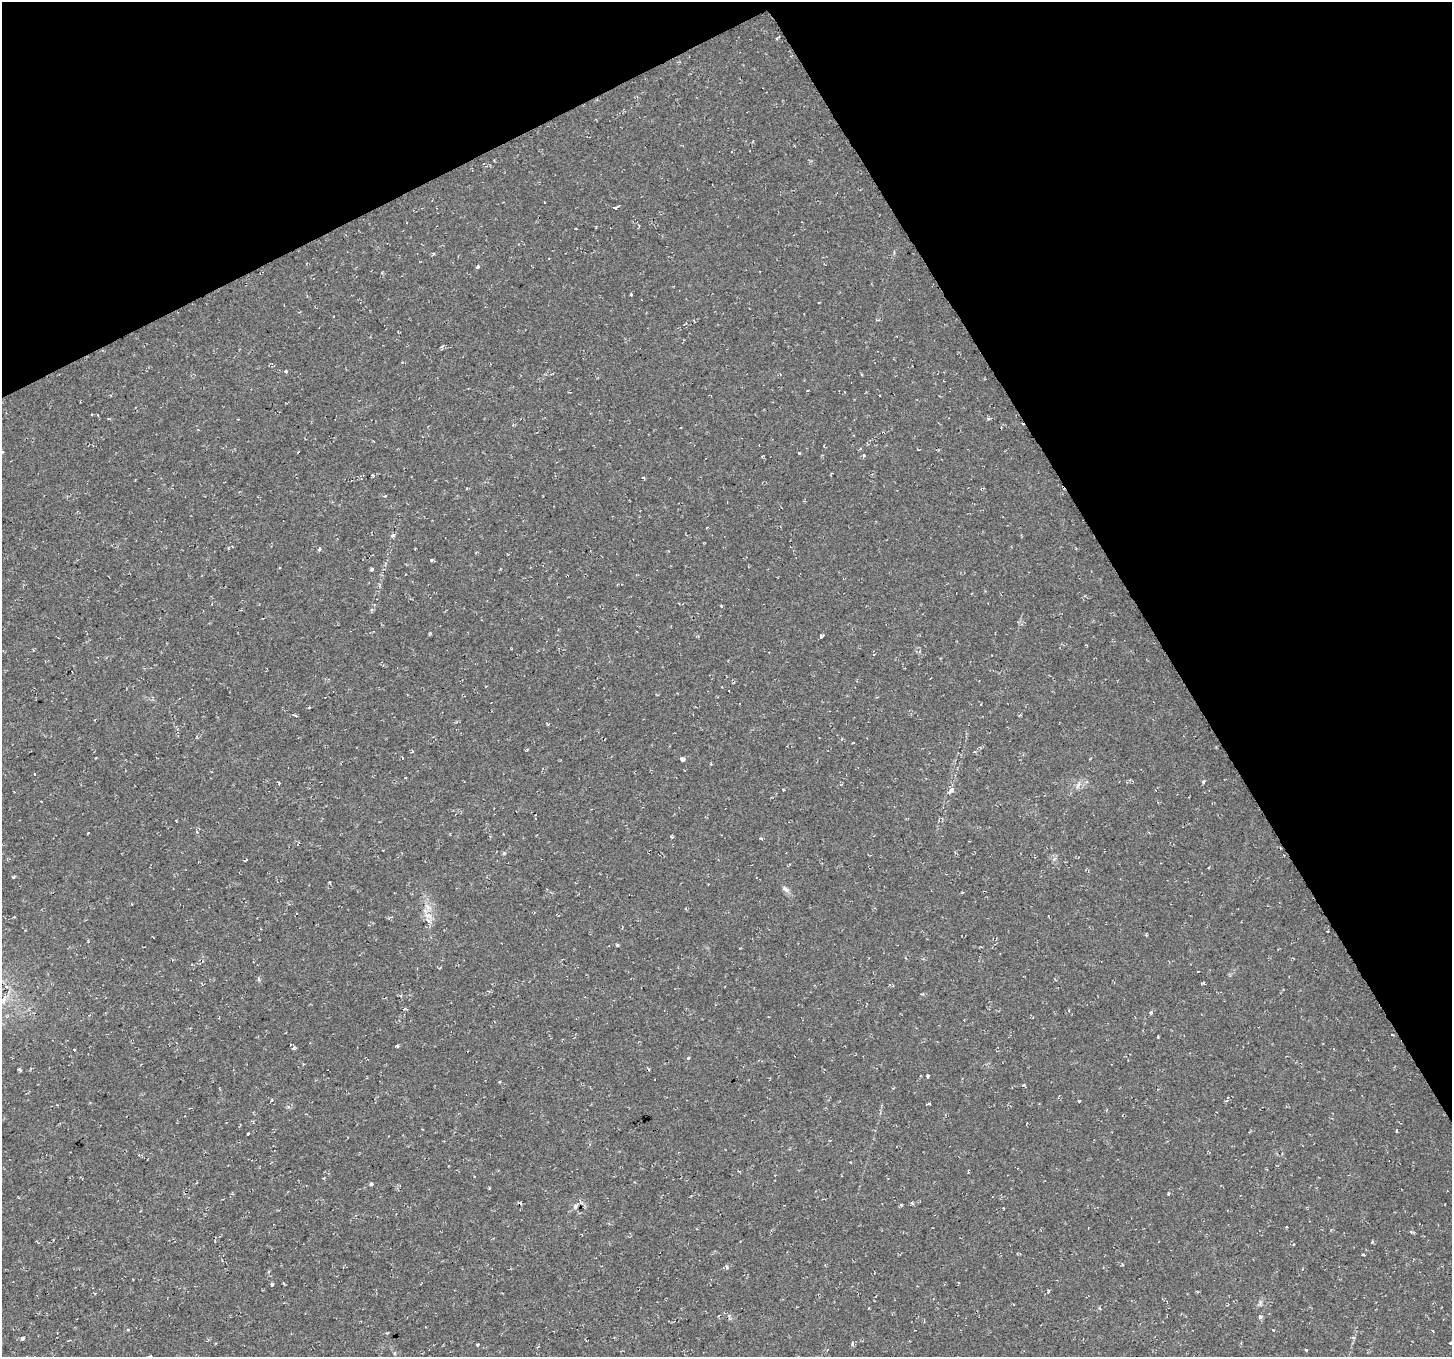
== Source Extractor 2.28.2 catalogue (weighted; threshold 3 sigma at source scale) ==
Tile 3 of 4 x 4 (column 3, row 1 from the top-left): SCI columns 2902-4351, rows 4170-5524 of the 5801 x 5689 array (HDU 1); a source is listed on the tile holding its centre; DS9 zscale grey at full resolution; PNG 1454 x 1359 px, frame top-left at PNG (2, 2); no overlay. Shown black and unused: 27% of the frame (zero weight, under 2 of 3 exposures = <1% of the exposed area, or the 3 px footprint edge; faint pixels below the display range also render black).
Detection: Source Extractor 2.28.2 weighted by HDU 2 'WHT'; one run over the whole footprint, this tile lists its part. Background 0.0286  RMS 0.0084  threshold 0.0376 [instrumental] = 3 sigma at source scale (4.5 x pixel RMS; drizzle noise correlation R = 1.50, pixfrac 1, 0.0396/0.0396 arcsec/px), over >= 5 px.
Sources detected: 89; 5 cosmic-ray / hot-pixel residue — not listed; the other 84 listed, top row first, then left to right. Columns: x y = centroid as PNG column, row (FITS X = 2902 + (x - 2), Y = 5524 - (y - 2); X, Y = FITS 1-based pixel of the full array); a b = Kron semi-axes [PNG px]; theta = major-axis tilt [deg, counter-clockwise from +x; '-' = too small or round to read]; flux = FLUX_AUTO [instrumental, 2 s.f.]
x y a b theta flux
778 38 6 2 41 0.85
544 202 2 2 - 0.67
616 207 6 3 31 3.4
433 253 4 3 - 0.82
549 258 3 2 - 0.67
477 267 4 3 - 1.8
631 295 3 3 - 3.9
286 371 3 3 - 6.9
807 390 3 3 - 1.6
989 419 5 3 - 1.1
2 452 4 4 - 1.1
799 453 3 3 - 2.7
864 455 4 3 - 3.5
982 489 4 3 - 5.4
385 496 4 3 - 0.83
393 535 6 5 - 1.9
320 550 3 3 - 5.8
431 560 3 3 - 2.2
372 569 4 3 - 1.7
721 606 3 3 - 0.88
821 637 4 3 - 9.5
33 650 4 3 - 0.72
873 654 3 3 - 1.5
729 691 2 2 - 0.6
309 707 3 2 - 0.74
683 759 4 3 - 16
1203 782 4 4 - 1.2
1078 785 12 3 70 2.1
784 790 3 3 - 1.7
951 790 11 5 52 3.5
14 792 2 2 - 0.57
88 833 3 2 - 0.9
504 853 5 4 - 1
785 889 11 6 -32 2.9
962 892 4 2 - 0.55
428 907 13 6 -50 5.4
428 916 13 6 -15 4.9
1146 933 4 3 - 0.87
88 941 5 3 - 0.77
617 945 4 4 - 0.99
1202 983 5 3 - 0.97
6 986 6 3 -22 1.4
3 1000 12 8 66 6.4
1151 1012 4 3 - 2.6
1392 1035 3 2 - 0.66
1158 1037 3 2 - 0.94
397 1045 3 3 - 2.8
294 1048 3 3 - 3.3
74 1050 3 3 - 3.5
688 1058 3 3 - 7.2
928 1076 4 3 - 4.3
500 1082 3 3 - 0.75
1226 1100 5 3 - 1.2
1079 1101 3 3 - 2.9
929 1104 5 3 - 0.94
1396 1131 3 2 - 1.4
248 1134 3 3 - 4.1
850 1162 3 2 - 0.58
968 1171 5 2 - 0.74
474 1176 3 3 - 7.9
371 1184 4 3 - 5.6
1169 1194 3 3 - 3.1
901 1205 4 3 - 0.94
575 1206 8 6 74 2.5
1003 1208 3 2 - 0.66
1286 1227 3 2 - 0.66
1410 1231 4 3 - 2.1
1372 1242 4 3 - 0.8
1293 1244 3 3 - 1.1
727 1268 5 4 - 1.5
958 1282 3 2 - 0.77
272 1284 4 3 - 3
1048 1291 4 2 - 0.91
1260 1303 8 5 77 2
1100 1308 3 3 - 2.2
1260 1317 6 4 -82 1.9
1273 1330 3 3 - 2.9
22 1338 4 3 - 6.3
69 1340 3 2 - 0.83
1450 1343 2 2 - 0.84
852 1344 5 4 - 1.5
537 1347 4 3 - 0.89
827 1350 4 4 - 0.89
151 1356 3 3 - 1.6
Overlapping masked pixels (flux is a lower limit): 1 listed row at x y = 982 489
Isophote crosses this tile's border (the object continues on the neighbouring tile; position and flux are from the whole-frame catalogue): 3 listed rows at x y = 2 452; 3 1000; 151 1356
Unlisted compact peaks at least as high as the median listed source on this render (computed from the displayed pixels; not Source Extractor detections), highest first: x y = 13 877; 19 1069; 1023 1085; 477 1345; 761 838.